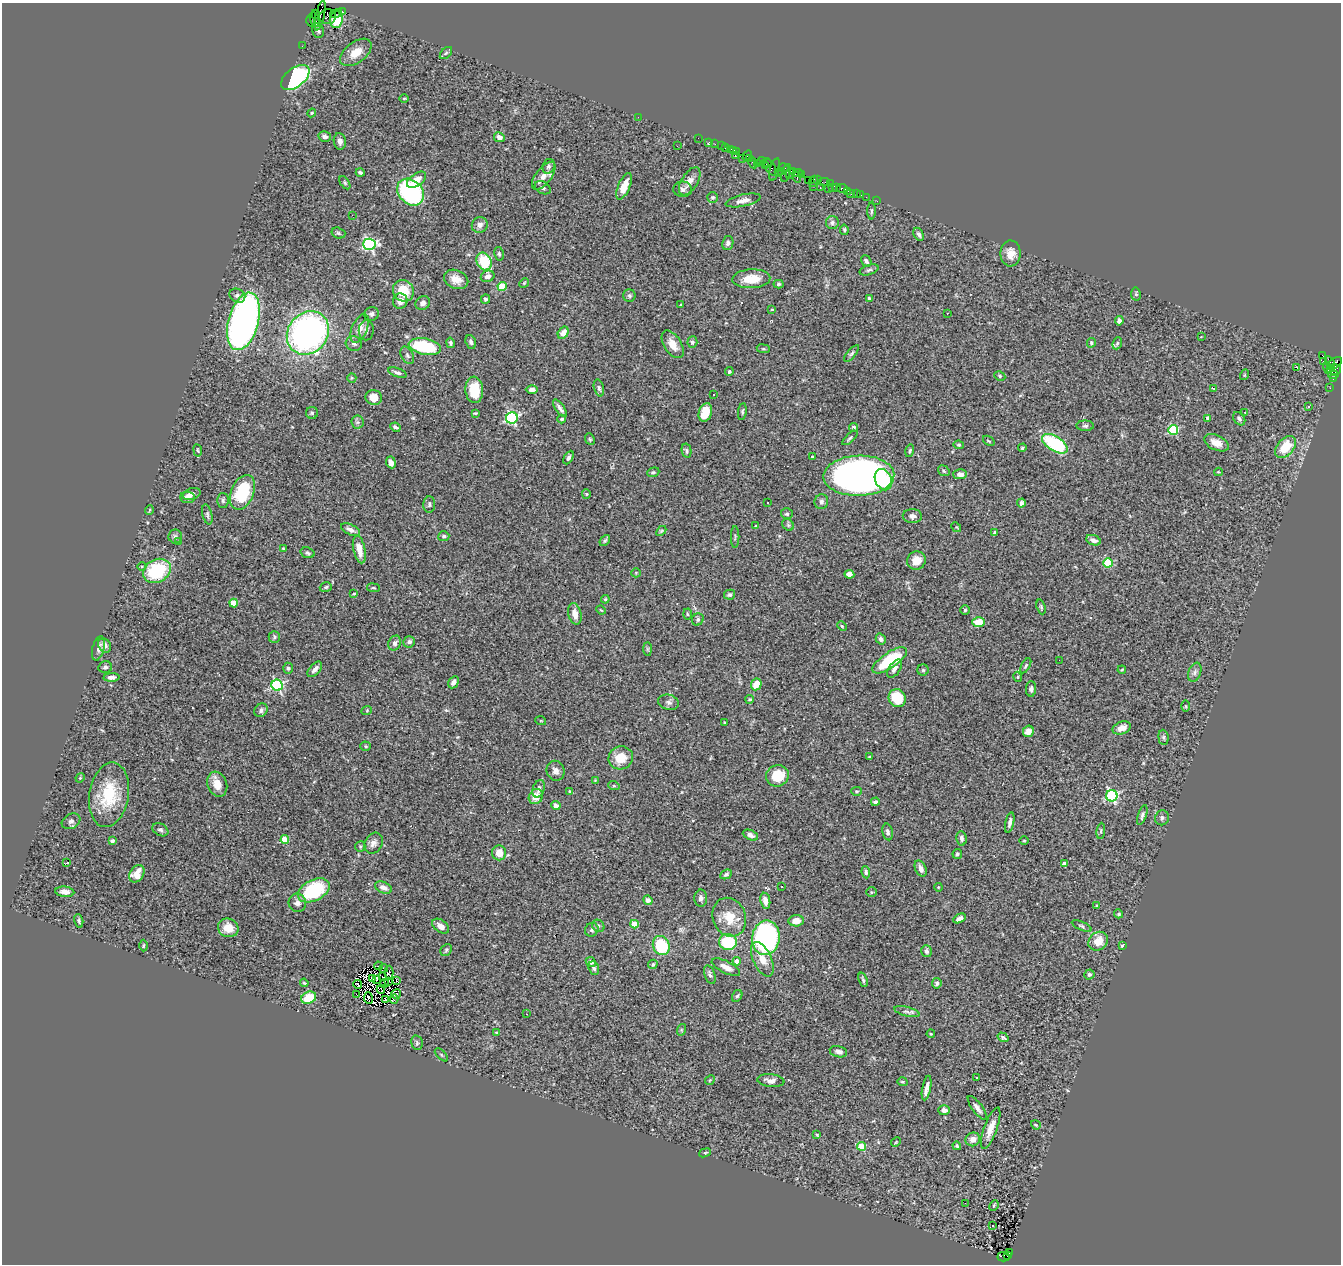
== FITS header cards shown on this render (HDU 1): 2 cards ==
NAXIS1  =                 1339
NAXIS2  =                 1262

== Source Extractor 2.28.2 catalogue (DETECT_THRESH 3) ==
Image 1339 x 1262 px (HDU 1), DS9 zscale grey, 1 PNG px = 1 image px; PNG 1343 x 1266 px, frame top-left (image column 1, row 1262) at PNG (2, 3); each listed source drawn as its Kron ellipse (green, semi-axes under 4 px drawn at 4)
Background 1.27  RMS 0.068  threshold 0.205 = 3 sigma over >= 5 px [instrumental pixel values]
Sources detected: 397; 3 with non-positive FLUX_AUTO (blend fragments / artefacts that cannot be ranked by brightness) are neither listed nor drawn; the other 394 listed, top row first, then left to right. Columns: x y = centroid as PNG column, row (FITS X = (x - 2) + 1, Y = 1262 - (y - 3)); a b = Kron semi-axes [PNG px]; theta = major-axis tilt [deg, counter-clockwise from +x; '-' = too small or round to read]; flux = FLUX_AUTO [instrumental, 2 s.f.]
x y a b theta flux
343 11 4 3 - 75
316 14 5 2 - 29
336 14 6 2 16 69
320 15 15 4 77 510
328 16 8 7 - 540
315 19 8 4 -68 240
336 20 8 6 84 120
311 21 5 3 - 130
318 31 7 5 -76 11
302 46 2 2 - 17
356 52 18 10 38 63
446 53 7 4 45 7.8
295 78 16 9 38 690
404 98 5 3 - 4.1
312 113 4 4 - 4.5
638 117 2 2 - 110
325 137 6 5 - 20
499 137 5 5 - 23
698 138 2 2 - 25
340 141 8 6 -81 20
709 142 3 3 - 48
715 144 2 2 - 25
677 146 2 2 - 2.8
722 146 3 2 - 94
725 148 4 3 - 72
730 149 3 3 - 110
734 151 3 3 - 66
736 151 4 2 - 46
735 156 3 2 - 45
747 156 6 2 58 68
742 158 3 2 - 87
750 158 3 2 - 24
761 161 4 3 - 58
752 163 6 2 -58 93
757 163 3 2 - 45
766 163 6 3 12 130
549 166 7 5 69 12
765 166 3 2 - 120
770 167 8 5 -63 350
783 168 5 3 - 200
775 169 11 5 75 190
781 171 2 2 - 63
793 171 4 2 - 35
360 173 4 3 - 9.4
778 173 2 2 - 39
786 173 9 4 72 640
798 173 4 2 - 110
790 174 5 2 - 97
801 174 3 3 - 110
544 176 16 8 53 44
796 176 6 3 -69 160
417 180 11 6 37 53
808 180 2 2 - 67
818 180 4 2 - 79
690 181 16 8 58 35
813 181 6 2 69 85
824 182 5 2 - 71
345 183 7 4 -55 6.6
830 184 3 2 - 160
624 186 14 6 67 61
814 186 2 2 - 72
832 187 4 3 - 49
837 187 2 2 - 57
543 188 8 6 -30 15
820 188 3 2 - 180
828 188 2 2 - 12
842 188 5 3 - 220
683 189 9 7 -4 16
848 191 3 3 - 30
410 192 15 11 -46 570
856 193 3 2 - 73
851 194 3 2 - 13
861 195 2 2 - 17
713 197 5 5 - 7.4
866 197 2 2 - 49
743 200 18 6 13 27
877 201 2 2 - 16
871 211 8 3 90 6.5
352 215 2 2 - 18
832 223 6 6 - 13
480 225 8 7 - 19
844 230 5 4 - 7.6
338 233 7 5 -17 8.1
919 234 7 4 -63 13
728 243 7 5 80 13
369 244 6 5 - 810
1011 253 13 10 -89 44
499 254 7 4 -80 8.9
484 261 9 7 -65 160
866 261 6 4 -53 14
869 270 10 5 18 11
488 276 7 5 22 20
456 279 12 9 -23 44
751 279 19 9 3 81
524 283 5 4 - 5.2
779 284 5 4 - 8.3
502 286 4 4 - 120
403 291 11 10 - 110
1136 294 6 5 - 7.4
237 296 8 6 -30 14
629 296 6 6 - 8.9
869 298 3 3 - 14
485 299 5 4 - 9.1
400 301 8 7 - 24
423 303 7 6 - 16
681 305 3 2 - 4.6
772 309 3 3 - 3.6
947 313 3 2 - 13
372 314 7 6 - 15
243 321 29 15 75 2100
1119 321 4 4 - 20
360 329 15 7 66 33
366 330 10 7 89 16
308 333 23 19 51 1600
563 333 6 5 - 36
1201 337 2 2 - 3.6
471 342 7 5 -70 13
692 342 5 5 - 10
354 343 8 7 - 14
450 343 5 4 - 9
1091 343 5 4 - 7.6
1117 343 6 4 68 7.3
673 344 15 8 -58 50
425 347 16 8 -11 280
763 349 6 3 -8 5.7
852 353 10 4 50 8.8
407 355 9 6 -61 12
1322 355 3 2 - 370
1323 361 2 2 - 14
1330 362 6 3 -56 370
1335 363 8 5 38 360
1297 367 3 3 - 20
1327 368 6 2 -74 94
1334 369 7 5 -5 420
729 371 4 4 - 6.9
397 373 9 4 -19 13
1244 375 5 3 - 4
1333 375 5 4 - 160
1000 376 5 4 - 6.1
352 378 5 4 - 5.9
1333 379 3 2 - 46
599 388 8 5 -75 10
1213 388 3 2 - 6.3
1330 388 2 2 - 14
532 389 6 4 -1 19
474 390 13 9 -86 120
713 395 3 3 - 7.1
374 398 8 7 - 49
1308 407 3 3 - 5.2
560 408 10 4 -54 17
705 412 9 6 73 88
742 412 8 4 82 7.6
1245 412 3 2 - 4
312 413 6 6 - 9.1
475 413 3 2 - 4.9
512 418 6 5 - 690
1208 418 4 3 - 24
562 419 4 3 - 6.7
1239 419 7 5 -53 11
357 422 6 6 - 9.8
1085 426 9 5 1 10
395 427 5 3 - 9.2
853 427 4 4 - 7.8
1173 430 5 5 - 340
850 438 9 3 42 7.6
590 439 6 4 -67 6.3
989 441 6 3 -35 5.1
1216 443 13 7 -25 43
1055 444 14 7 -32 340
959 445 5 4 - 6
1285 447 13 8 50 120
1022 448 4 4 - 7.8
198 450 6 3 -81 4.3
686 451 7 4 -78 8.1
910 451 6 4 75 7.1
812 457 3 3 - 8.8
569 458 7 4 62 10
391 462 6 4 -66 27
944 471 6 5 - 7.8
653 472 6 4 20 6.5
1218 472 4 3 - 4.1
960 474 7 5 1 26
859 476 35 20 2 2800
883 480 11 8 -66 110
242 492 18 11 67 230
191 494 9 5 18 26
586 494 5 4 - 5
187 497 7 5 -6 16
223 500 7 5 -89 10
768 502 3 2 - 4.3
821 502 7 6 - 14
1021 503 4 3 - 14
429 505 8 6 86 12
149 510 5 3 - 3.7
207 514 10 4 -76 11
787 514 6 5 - 10
912 516 9 7 -2 18
788 525 6 5 - 7.6
756 526 4 3 - 4.6
956 527 5 4 - 4.7
350 530 10 5 -26 22
661 531 6 3 45 5.3
994 533 4 3 - 6.8
175 536 7 6 - 10
444 536 5 5 - 10
735 537 11 2 90 6
1094 540 8 5 -19 17
605 541 6 4 49 7.6
178 542 3 3 - 4.6
283 549 3 2 - 4.5
359 549 14 6 -77 54
308 553 7 5 -19 9.3
916 560 9 9 - 56
1108 563 4 4 - 180
142 567 4 3 - 4
157 571 14 11 29 270
636 573 5 4 - 4.7
849 574 5 4 - 24
326 587 6 4 17 8
373 588 6 3 -8 5.5
354 594 4 3 - 5
729 595 5 5 - 10
605 599 4 4 - 5
234 603 4 4 - 100
1041 607 7 4 -72 7.4
601 610 5 3 - 3.6
965 610 5 5 - 5.9
575 614 11 6 -76 33
687 614 5 3 - 4.7
698 619 6 5 - 9.9
979 622 6 5 - 82
842 626 5 3 - 4.4
274 637 6 5 - 7.9
881 639 6 4 -58 13
409 642 6 5 - 16
395 643 8 6 64 15
104 645 8 6 -52 17
98 648 12 6 76 18
647 649 7 4 -90 7.4
890 660 20 8 34 290
1059 660 2 2 - 2.7
1026 666 8 4 60 7.6
105 667 7 5 12 11
288 668 5 4 - 7.1
315 669 9 5 48 24
895 669 10 5 56 18
923 670 5 5 - 6.5
1122 670 4 3 - 4.6
1195 672 10 6 69 15
111 677 8 4 3 17
1018 677 5 3 - 3.9
453 682 6 5 - 16
756 684 6 5 - 65
277 685 5 5 - 610
1031 689 8 5 89 13
897 698 9 8 - 140
750 699 4 4 - 8
669 702 10 7 -13 17
1186 706 6 4 -89 5.6
261 710 7 6 - 16
367 710 5 3 - 4.8
541 721 5 3 - 4.2
724 723 3 3 - 5
1122 728 9 6 19 37
1028 731 6 5 - 40
1163 737 7 5 -84 9.2
365 746 5 4 - 5.9
869 757 4 2 - 3.2
621 758 12 11 - 81
555 771 10 9 - 23
777 776 11 10 - 120
80 778 5 4 - 4.6
595 780 3 3 - 3
217 784 13 9 -69 51
614 786 6 3 -18 5.9
539 789 9 6 71 22
857 791 5 4 - 6.5
570 792 4 3 - 6.3
109 795 32 19 81 200
1112 796 5 5 - 650
536 797 8 6 57 53
875 802 4 3 - 11
556 806 5 4 - 23
1142 815 10 4 71 12
1162 818 7 7 - 13
71 821 10 7 30 14
1010 823 10 4 78 15
160 830 8 6 -30 12
1101 831 8 4 82 7.9
888 832 8 5 -78 14
750 835 8 5 -24 18
961 838 7 5 -83 13
285 839 4 4 - 130
112 841 4 3 - 11
1024 841 5 3 - 4
373 843 11 8 61 24
360 846 5 5 - 7
499 853 7 7 - 47
957 854 5 5 - 6.9
66 863 3 3 - 49
1064 864 4 4 - 34
921 868 8 5 -66 24
866 872 6 4 -81 9.9
137 874 9 6 56 52
726 874 6 4 25 9.2
781 886 3 2 - 4.7
383 887 9 5 -25 23
938 887 4 3 - 3.5
314 890 17 10 27 320
65 892 9 5 -7 29
871 892 5 4 - 6.1
701 898 8 6 88 15
648 900 5 4 - 23
765 901 8 5 -80 34
297 903 9 8 - 22
1097 906 4 3 - 5.8
1118 914 4 4 - 8.1
729 917 20 16 -67 99
960 918 6 4 28 19
79 921 7 4 -76 8.6
796 921 8 5 5 35
634 924 4 4 - 110
441 926 9 6 -36 27
598 926 6 5 - 9.3
1082 926 10 4 -24 9.9
228 928 10 9 - 62
592 930 7 6 - 12
766 938 17 13 81 920
1098 941 10 8 41 64
728 942 9 8 - 190
143 945 6 3 89 4.8
661 946 10 8 -64 230
1122 946 3 2 - 5.2
446 950 6 5 - 7.9
927 951 6 5 - 12
762 959 18 9 -65 53
737 961 4 4 - 40
591 962 5 4 - 14
653 964 5 4 - 7.2
378 966 4 2 - 1.9
726 967 15 6 -26 31
594 968 7 5 -68 11
383 969 4 3 - 6.4
389 973 7 3 -89 2.5
1089 974 5 5 - 11
710 975 9 5 -70 11
383 977 2 2 - 3.1
372 978 3 2 - 3.4
376 979 3 2 - 1.1
863 980 7 3 -71 7.9
397 981 3 2 - 3.4
389 982 3 2 - 5
304 983 4 3 - 5.3
385 983 4 2 - 5.1
937 983 5 4 - 12
358 985 4 2 - 2.7
381 989 4 2 - 3.8
356 994 2 2 - 6.6
396 994 5 3 - 10
737 996 6 5 - 7.9
309 998 7 6 - 120
368 998 6 2 -83 4.4
394 999 5 3 - 12
386 1000 3 2 - 3.2
907 1011 13 4 -14 15
527 1014 2 2 - 3.6
681 1030 6 3 72 5
497 1033 4 3 - 5.1
931 1034 4 3 - 3.9
1003 1037 6 3 -32 8.7
417 1043 7 5 -77 9.1
838 1052 9 5 -12 17
441 1055 8 3 -45 5.6
977 1078 3 3 - 8.2
710 1080 5 4 - 5.2
771 1081 14 6 -6 29
902 1082 5 3 - 5.1
927 1088 12 3 79 23
977 1108 14 5 -54 22
944 1110 6 5 - 21
1036 1125 5 2 - 4.5
991 1128 22 6 70 55
817 1135 4 3 - 4.3
973 1139 7 6 - 26
896 1142 5 4 - 4.8
861 1146 4 4 - 150
957 1146 4 4 - 6.5
705 1153 6 4 20 6.1
965 1203 3 2 - 11
994 1205 5 3 - 5.8
993 1225 3 3 - 54
1009 1253 3 2 - 55
1008 1256 3 3 - 93
1003 1257 6 5 - 270
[3 non-positive-flux detections neither listed nor drawn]